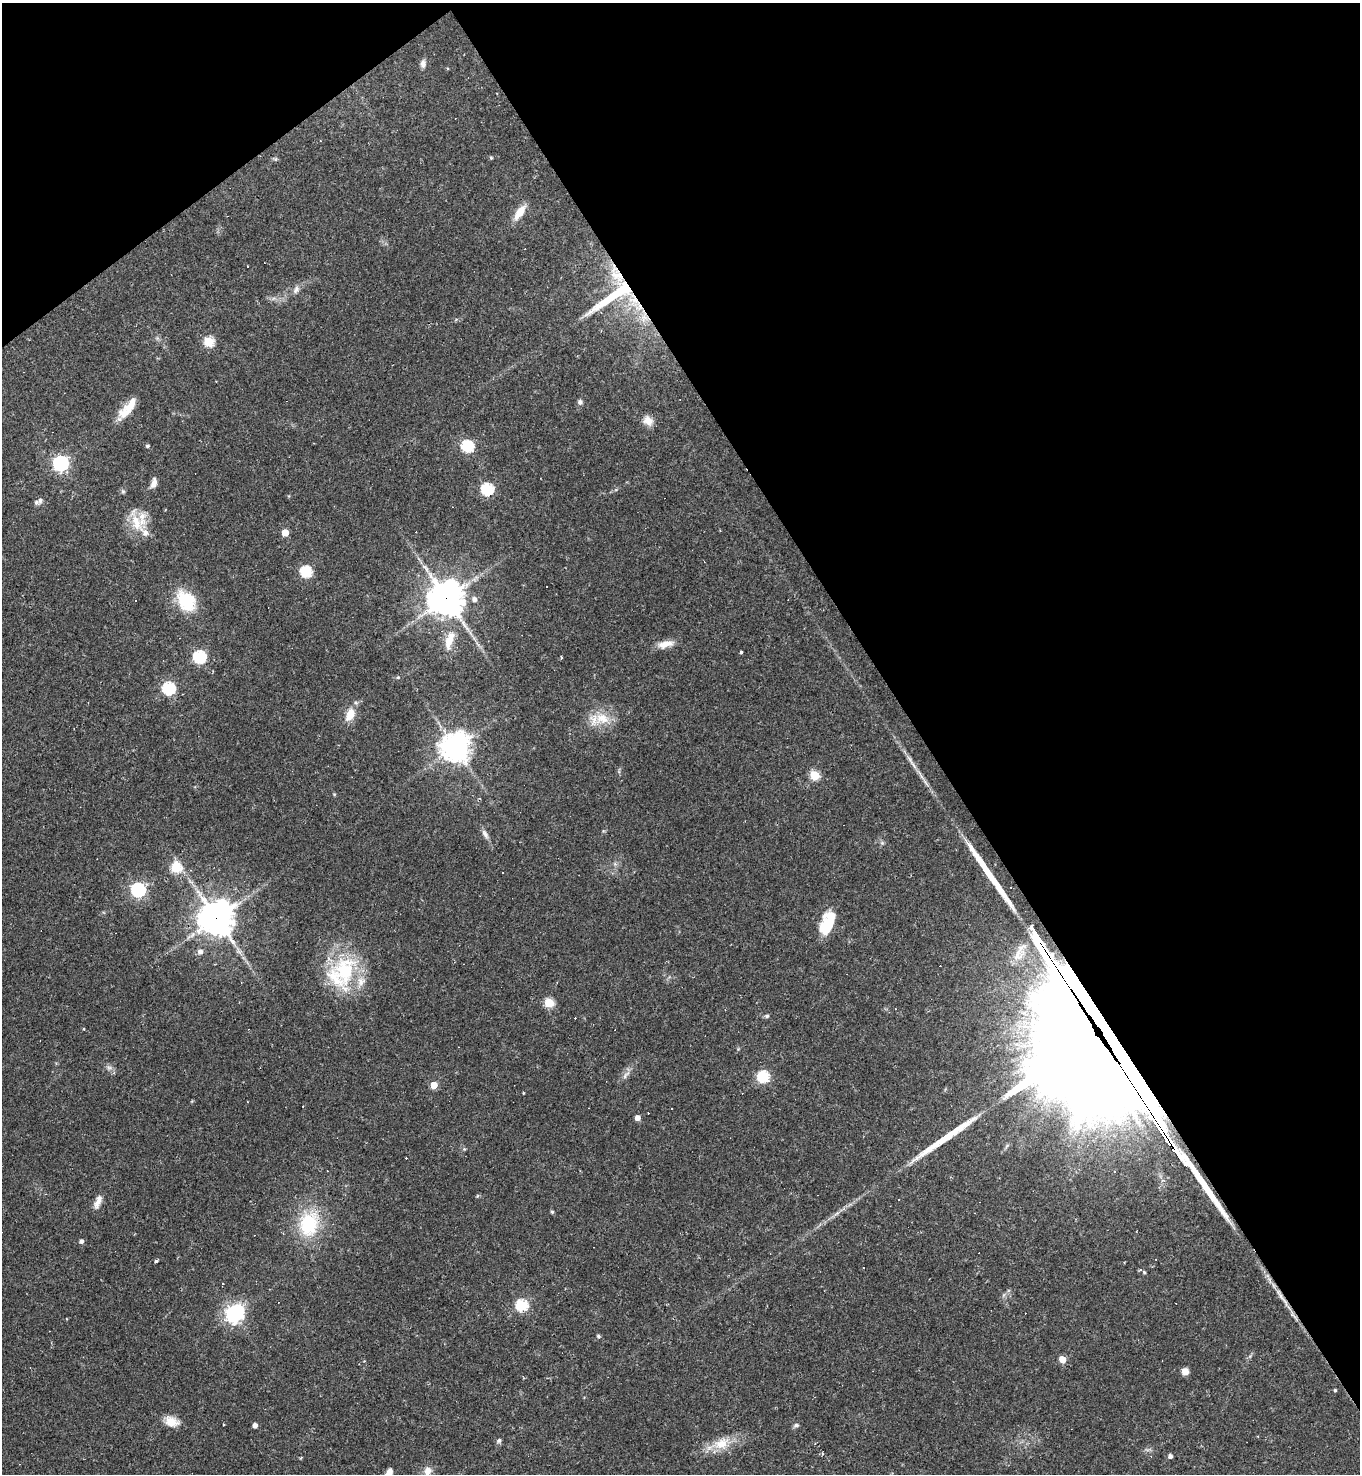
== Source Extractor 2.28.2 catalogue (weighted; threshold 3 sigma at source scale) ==
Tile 3 of 4 x 4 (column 3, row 1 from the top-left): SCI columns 3011-4368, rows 4415-5886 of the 5881 x 5886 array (HDU 1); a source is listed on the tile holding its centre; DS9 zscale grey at full resolution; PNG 1362 x 1476 px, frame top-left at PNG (2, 3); no overlay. Shown black and unused: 36% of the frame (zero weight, under 2 of 3 exposures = <1% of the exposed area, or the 3 px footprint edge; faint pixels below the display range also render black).
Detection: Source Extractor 2.28.2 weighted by HDU 2 'WHT'; one run over the whole footprint, this tile lists its part. Background 0.0358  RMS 0.0049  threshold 0.022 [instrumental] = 3 sigma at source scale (4.5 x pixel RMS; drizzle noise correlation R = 1.50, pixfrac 1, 0.05/0.05 arcsec/px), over >= 5 px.
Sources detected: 113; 1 inside a brighter object's white glare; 16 cosmic-ray / hot-pixel residue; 3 long thin detections or spike segments (spike, bleed or trail) — not listed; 10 inside a brighter listed object's ellipse — not listed separately; the other 83 listed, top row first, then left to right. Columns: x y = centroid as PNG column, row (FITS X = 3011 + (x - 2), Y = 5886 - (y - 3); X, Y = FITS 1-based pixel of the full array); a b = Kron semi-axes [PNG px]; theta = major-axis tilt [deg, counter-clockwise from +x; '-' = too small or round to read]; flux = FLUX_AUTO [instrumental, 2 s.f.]
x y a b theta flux
423 64 9 6 85 2.4
491 158 4 4 - 0.65
520 212 20 8 55 6.8
616 274 111 14 -58 33
296 289 11 7 57 2.2
614 295 65 15 32 36
209 342 5 5 - 30
580 402 7 6 - 1.3
131 405 26 12 58 7
648 421 13 11 -45 4.3
148 446 4 4 - 0.86
467 446 6 5 - 54
60 463 6 6 - 140
154 483 12 6 76 3
487 489 6 6 - 56
40 500 7 6 - 1.5
136 522 37 12 -69 11
285 532 5 5 - 7.9
306 572 6 5 - 47
546 586 2 2 - 0.35
446 598 12 11 - 920
474 599 6 6 - 2.2
186 601 27 18 -52 21
449 640 31 12 72 9.8
665 644 20 8 14 5.3
741 652 3 3 - 1.1
199 657 6 6 - 66
561 657 4 3 - 0.47
398 677 5 5 - 0.63
168 688 6 6 - 67
350 714 15 9 65 7.4
602 718 26 15 -2 11
74 729 2 2 - 0.34
455 747 10 9 - 590
815 775 5 5 - 25
334 794 5 4 - 0.5
485 834 13 6 -56 2.1
175 868 6 6 - 30
138 890 6 6 - 110
216 918 12 11 - 840
828 923 25 12 68 19
200 951 6 6 - 2.3
1018 955 25 14 47 9.7
345 971 46 33 82 39
241 982 3 2 - 0.41
549 1003 5 5 - 26
767 1016 6 5 - 0.88
1092 1035 67 57 89 15000
109 1067 7 4 -1 1.2
626 1075 15 5 49 2.2
763 1076 6 5 - 54
434 1085 5 4 - 9.1
523 1093 4 3 - 0.36
671 1108 3 2 - 1
637 1118 5 4 - 3.2
464 1149 5 4 - 0.59
1115 1172 4 4 - 0.88
477 1196 6 3 71 0.53
98 1202 19 7 71 3.6
552 1212 5 4 - 0.62
309 1224 29 21 79 31
81 1241 4 4 - 1.7
156 1261 4 3 - 0.87
1140 1269 4 3 - 0.95
1144 1272 4 3 - 0.73
222 1283 3 2 - 0.42
1280 1295 32 5 -60 5.2
522 1305 6 5 - 56
234 1314 8 6 44 220
598 1336 5 4 - 0.95
1062 1359 5 5 - 9.4
1185 1371 8 7 - 2.9
1335 1390 4 3 - 0.63
172 1421 17 12 -21 6.1
255 1425 4 4 - 2.7
796 1425 7 5 19 1.1
499 1440 6 6 - 1.1
721 1443 24 15 27 10
822 1454 4 3 - 0.53
1170 1456 4 4 - 1.8
301 1458 5 3 - 0.48
427 1471 10 8 72 3.8
389 1473 8 6 68 3.8
Overlapping masked pixels (flux is a lower limit): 6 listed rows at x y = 616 274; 614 295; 446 598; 216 918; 1092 1035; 1280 1295
Isophote crosses this tile's border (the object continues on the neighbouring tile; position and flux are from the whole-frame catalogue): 1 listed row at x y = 389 1473